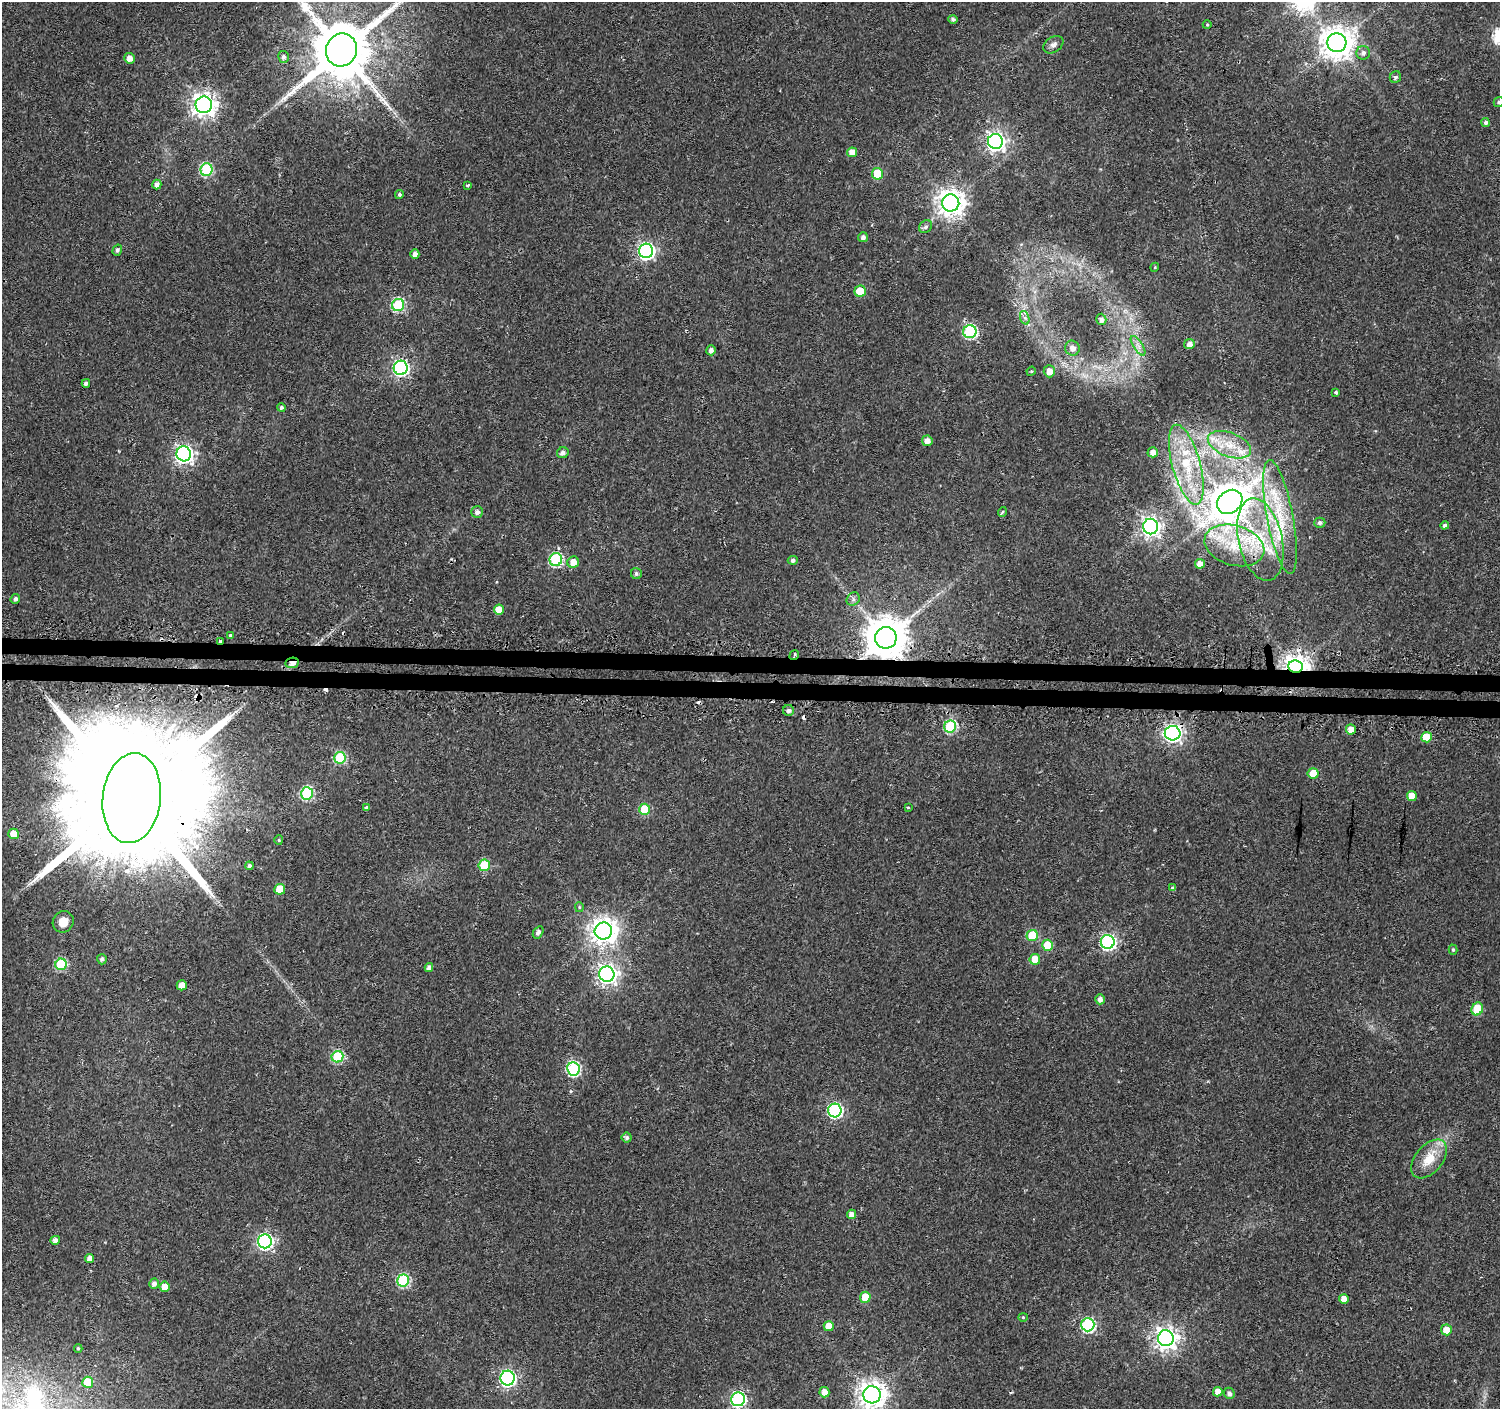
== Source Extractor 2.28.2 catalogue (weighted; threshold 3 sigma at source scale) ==
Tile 5 of 3 x 3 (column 2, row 2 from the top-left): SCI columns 1618-3115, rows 2773-4179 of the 4662 x 5899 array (HDU 1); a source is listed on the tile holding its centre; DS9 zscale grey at full resolution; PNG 1502 x 1411 px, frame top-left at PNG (2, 2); each listed source drawn as its Kron ellipse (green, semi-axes under 4 px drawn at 4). Shown black and unused: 2% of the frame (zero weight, under 2 of 3 exposures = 3% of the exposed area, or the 3 px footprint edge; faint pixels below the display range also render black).
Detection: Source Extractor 2.28.2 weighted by HDU 2 'WHT'; one run over the whole footprint, this tile lists its part. Background 0.0177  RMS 0.0033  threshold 0.0147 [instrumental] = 3 sigma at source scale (4.5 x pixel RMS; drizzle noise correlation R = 1.50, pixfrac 1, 0.0396/0.0396 arcsec/px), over >= 5 px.
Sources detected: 144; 6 cosmic-ray / hot-pixel residue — neither listed nor drawn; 6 inside a brighter listed object's ellipse — not listed separately; the other 132 listed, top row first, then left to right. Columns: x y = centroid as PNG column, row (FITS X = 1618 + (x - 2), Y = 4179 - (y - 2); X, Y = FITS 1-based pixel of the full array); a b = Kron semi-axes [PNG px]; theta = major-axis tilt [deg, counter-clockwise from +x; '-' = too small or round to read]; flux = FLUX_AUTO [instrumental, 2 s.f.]
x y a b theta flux
953 19 5 4 - 0.99
1207 25 4 3 - 0.25
1337 43 9 9 - 510
1053 45 11 7 34 1.3
342 50 16 15 - 2800
1363 53 7 6 - 1.2
283 57 6 5 - 1.1
130 58 5 5 - 2.4
1395 77 6 5 - 0.92
1499 102 5 5 - 0.66
204 105 8 8 - 260
1486 123 4 4 - 1
995 141 7 7 - 140
852 152 5 5 - 3.3
206 170 6 6 - 37
877 174 6 5 - 10
157 185 5 4 - 1.8
468 185 4 3 - 0.71
399 194 4 4 - 0.7
951 203 8 8 - 360
926 227 7 5 44 0.89
863 237 5 5 - 1.2
117 250 5 4 - 0.87
646 251 7 7 - 97
415 254 4 4 - 1.5
1155 267 4 3 - 0.27
860 291 5 5 - 8.6
398 305 6 6 - 37
1025 318 7 4 -72 1.1
1101 319 6 5 - 1.6
970 332 6 6 - 50
1189 344 5 5 - 1.9
1138 346 11 4 -56 1.5
1072 348 7 7 - 2.1
711 350 5 4 - 1.3
401 368 7 7 - 74
1031 371 5 4 - 0.37
1049 371 6 5 - 2.8
86 383 4 4 - 1
1336 392 3 3 - 0.74
281 408 4 4 - 0.78
927 441 5 5 - 2.1
1229 445 23 12 -20 7.8
1153 452 5 5 - 2.2
563 453 6 5 - 1.2
184 454 7 7 - 120
1186 465 41 14 -75 18
1230 502 14 11 39 840
477 512 6 6 - 1.3
1002 512 5 3 - 0.4
1280 517 58 13 -79 18
1320 523 5 5 - 1
1445 525 4 4 - 0.76
1151 526 8 7 - 160
1260 539 42 22 -77 24
1234 545 31 20 -16 16
556 560 6 6 - 42
793 560 5 4 - 0.98
573 562 6 5 - 3
1200 564 5 5 - 2.4
636 574 6 5 - 0.86
15 599 5 4 - 0.94
853 599 7 6 - 0.87
499 610 5 5 - 4
230 636 4 3 - 0.82
886 638 11 10 - 1200
221 641 3 3 - 1.6
794 655 5 3 - 0.74
292 663 7 5 10 2
1296 667 7 6 - 300
788 710 5 5 - 1.1
950 727 6 5 - 32
1351 729 5 5 - 2.5
1173 733 8 7 - 120
1426 737 5 5 - 8.2
340 758 6 5 - 27
1313 773 5 5 - 6.4
307 793 6 6 - 36
1412 796 5 5 - 4.5
132 798 45 29 84 22000
908 807 3 3 - 0.31
366 808 4 3 - 1.5
645 809 6 5 - 16
14 834 5 5 - 7.3
279 840 5 4 - 0.36
484 865 6 5 - 16
249 866 4 4 - 1.1
1173 888 4 4 - 0.63
280 889 5 5 - 7.8
579 907 5 4 - 0.41
63 922 11 10 - 3.3
603 931 9 8 - 340
538 932 6 5 - 1.1
1032 936 6 5 - 15
1108 942 7 7 - 72
1048 945 5 5 - 9.9
1453 950 5 4 - 0.48
102 959 5 5 - 0.91
1035 959 5 5 - 6.5
61 964 6 5 - 21
429 967 4 4 - 1.4
607 974 7 7 - 160
182 985 5 5 - 4.1
1100 999 5 5 - 1.5
1477 1009 6 5 - 14
337 1057 6 5 - 27
573 1069 7 6 - 45
835 1111 7 6 - 59
627 1138 5 5 - 0.9
1429 1159 22 13 50 7
851 1214 4 4 - 2.3
55 1240 5 4 - 1.9
265 1241 7 7 - 88
89 1258 5 4 - 2.1
403 1280 6 6 - 34
154 1284 5 5 - 1.4
165 1287 5 5 - 4.1
865 1297 5 5 - 7.7
1344 1299 5 5 - 3.4
1023 1317 4 4 - 0.36
1088 1325 6 6 - 51
829 1326 5 5 - 4.8
1446 1330 5 5 - 4.7
1166 1338 8 8 - 240
78 1348 4 4 - 0.35
508 1378 7 7 - 88
88 1382 5 5 - 10
824 1392 5 5 - 2.5
1218 1392 5 4 - 3
1229 1393 6 5 - 1.3
872 1395 8 8 - 360
738 1399 7 7 - 61
Overlapping masked pixels (flux is a lower limit): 7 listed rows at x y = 886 638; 221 641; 794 655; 292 663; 1296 667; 1173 733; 132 798
Isophote crosses this tile's border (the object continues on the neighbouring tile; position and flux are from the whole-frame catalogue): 3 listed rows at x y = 342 50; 1499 102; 872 1395